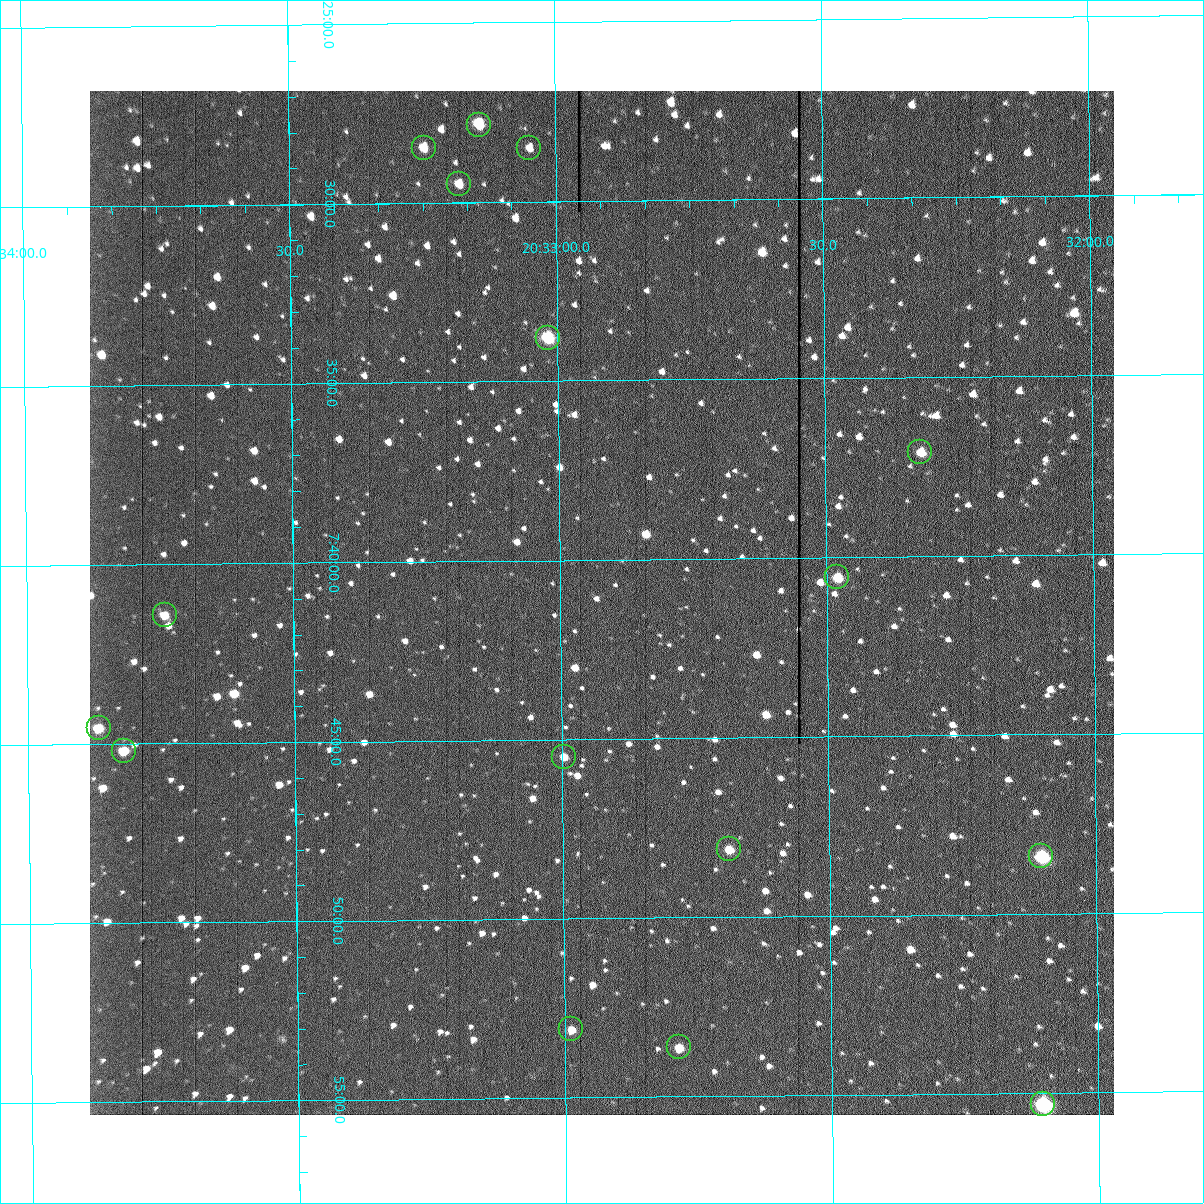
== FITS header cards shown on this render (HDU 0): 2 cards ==
NAXIS1  =                 1024 /fastest changing axis
NAXIS2  =                 1024 /next to fastest changing axis

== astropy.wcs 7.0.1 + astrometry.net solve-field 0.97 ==
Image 1024 x 1024 px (HDU 0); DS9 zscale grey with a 90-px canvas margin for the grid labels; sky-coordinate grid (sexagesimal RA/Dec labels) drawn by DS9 from the SOLVED WCS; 16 Tycho-2 reference stars matched to detected sources circled (green)
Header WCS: RA---TAN-SIP/DEC--TAN-SIP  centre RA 20:32:55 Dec +07:41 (308.23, +7.69 deg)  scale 1.67 arcsec/px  FOV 28.5' x 28.6'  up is -179 deg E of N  parity flipped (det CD > 0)
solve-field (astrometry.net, Tycho-2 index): VERIFIED the header's WCS against the Tycho-2 star catalogue (16 matches, 0 conflicts) and refined it, rather than solving blind
Solved WCS: RA---TAN-SIP/DEC--TAN-SIP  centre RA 20:32:55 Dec +07:41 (308.23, +7.69 deg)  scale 1.67 arcsec/px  FOV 28.5' x 28.6'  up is -179 deg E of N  parity flipped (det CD > 0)
The solver's refit moves the header's centre by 0.24 arcsec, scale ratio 1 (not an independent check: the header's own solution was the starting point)
Tycho-2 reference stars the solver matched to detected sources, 16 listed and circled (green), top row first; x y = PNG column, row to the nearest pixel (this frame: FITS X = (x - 90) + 1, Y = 1024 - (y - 91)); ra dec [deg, ICRS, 3 dp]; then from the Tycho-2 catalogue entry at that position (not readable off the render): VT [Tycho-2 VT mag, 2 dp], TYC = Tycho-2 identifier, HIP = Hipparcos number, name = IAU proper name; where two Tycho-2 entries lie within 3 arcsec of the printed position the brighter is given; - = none
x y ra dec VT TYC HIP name
479 125 308.286 +7.464 10.73 522-842-1 - -
424 148 308.312 +7.475 12.07 522-647-1 - -
529 148 308.262 +7.475 12.01 522-585-1 - -
459 184 308.295 +7.492 11.63 522-671-1 - -
548 338 308.254 +7.563 10.72 1087-1249-1 - -
920 452 308.081 +7.618 11.66 1087-1359-1 - -
837 577 308.120 +7.676 10.97 1087-777-1 - -
165 615 308.435 +7.690 11.87 1088-65-1 - -
99 728 308.467 +7.743 11.69 1088-851-1 - -
124 751 308.455 +7.753 11.50 1088-523-1 - -
564 757 308.249 +7.758 12.15 1087-191-1 - -
729 849 308.172 +7.802 11.35 1087-577-1 - -
1041 856 308.026 +7.807 10.06 1087-869-1 - -
571 1029 308.247 +7.885 12.25 1087-1189-1 - -
679 1047 308.197 +7.894 11.89 1087-513-1 - -
1043 1104 308.026 +7.922 8.78 1087-1005-1 - -